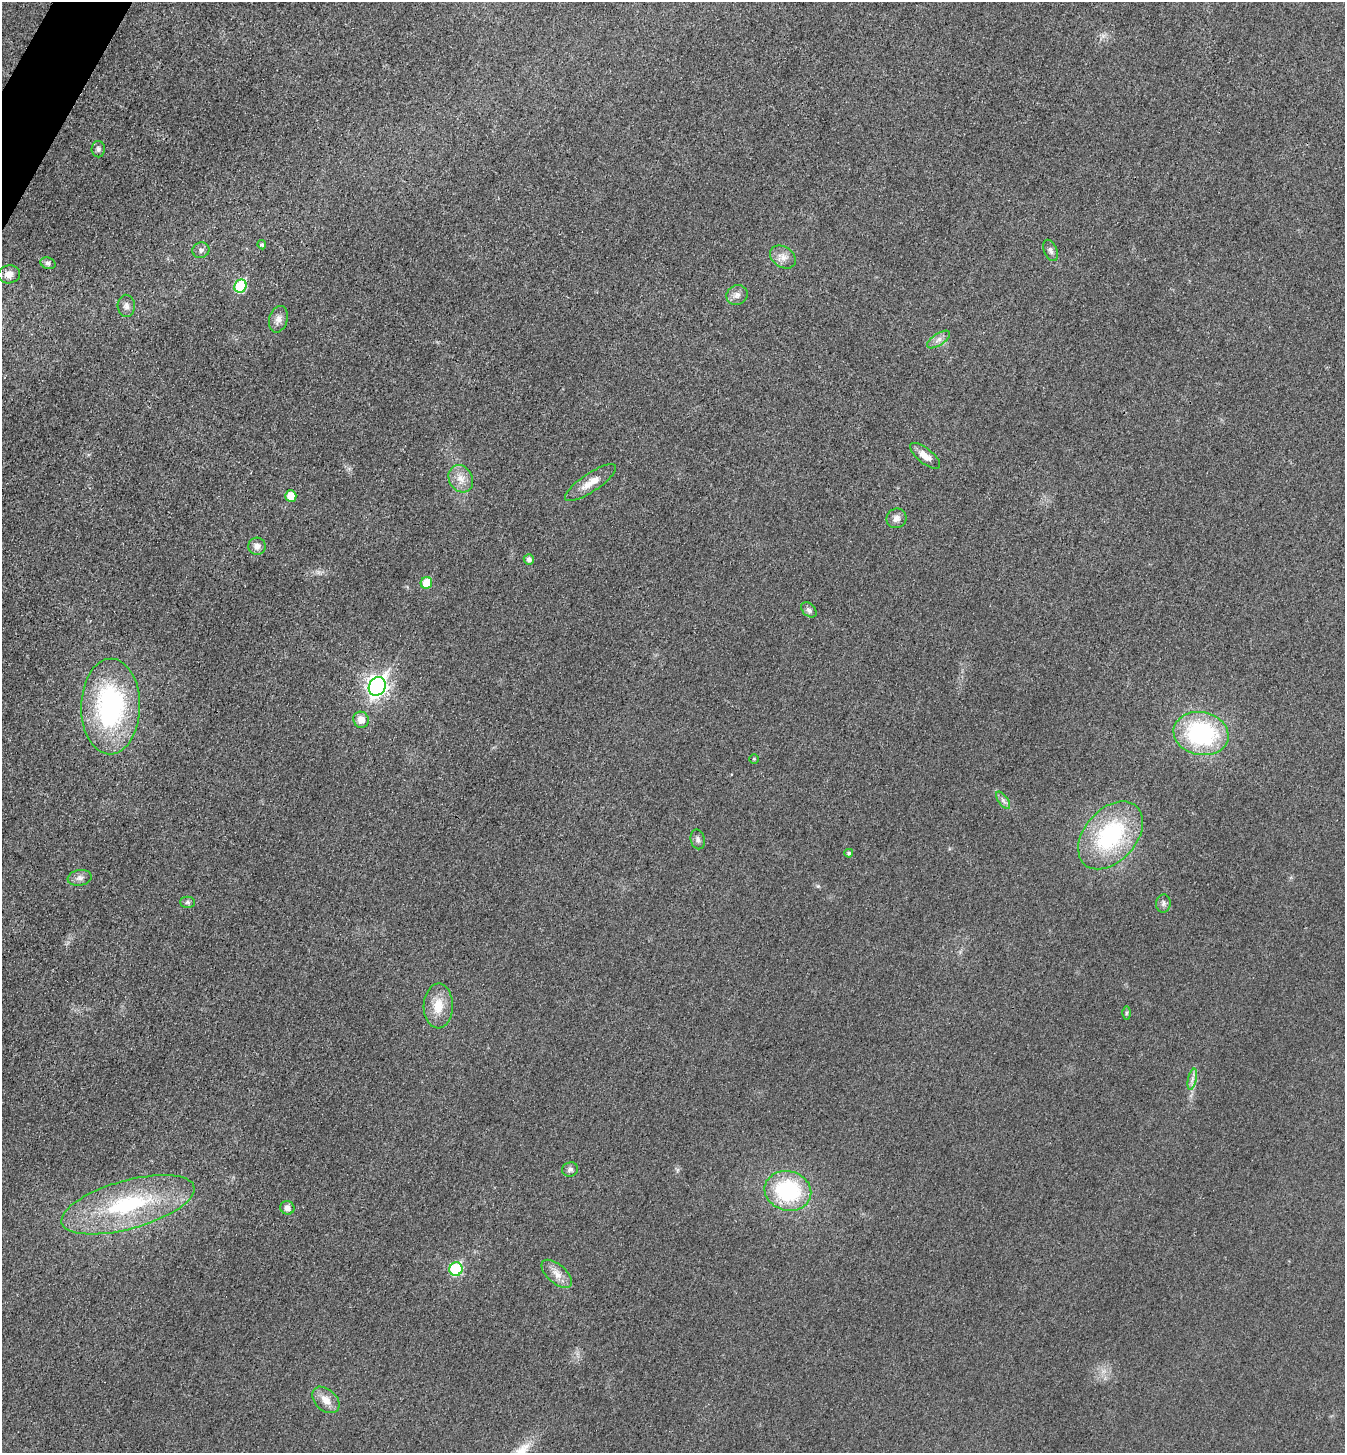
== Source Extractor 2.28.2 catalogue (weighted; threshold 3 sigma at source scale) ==
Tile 11 of 4 x 4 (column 3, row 3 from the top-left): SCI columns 2856-4198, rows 1471-2921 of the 5850 x 5845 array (HDU 1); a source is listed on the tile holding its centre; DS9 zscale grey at full resolution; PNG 1347 x 1455 px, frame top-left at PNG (2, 2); each listed source drawn as its Kron ellipse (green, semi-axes under 4 px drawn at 4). Shown black and unused: <1% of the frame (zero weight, under 3 of 4 exposures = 2% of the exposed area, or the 3 px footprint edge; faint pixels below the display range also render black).
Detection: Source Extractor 2.28.2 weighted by HDU 2 'WHT'; one run over the whole footprint, this tile lists its part. Background 0.0192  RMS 0.0054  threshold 0.0243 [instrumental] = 3 sigma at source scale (4.5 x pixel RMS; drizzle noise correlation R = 1.50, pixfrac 1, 0.05/0.05 arcsec/px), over >= 5 px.
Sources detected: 43; all 43 listed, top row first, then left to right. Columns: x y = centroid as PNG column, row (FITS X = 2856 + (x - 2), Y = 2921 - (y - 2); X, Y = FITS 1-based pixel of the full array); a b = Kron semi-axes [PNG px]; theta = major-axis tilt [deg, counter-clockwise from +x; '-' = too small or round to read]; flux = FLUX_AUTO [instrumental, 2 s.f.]
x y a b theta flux
98 149 8 6 89 1.6
262 245 4 4 - 0.94
201 250 8 7 - 1.9
1051 250 11 6 -68 2
783 257 14 10 -35 4.3
48 263 8 5 -19 1.4
9 274 11 9 9 4
240 286 7 6 - 33
737 295 11 9 24 2.9
126 306 11 8 -88 2.5
278 319 13 9 75 3.4
938 340 13 6 34 2.7
925 456 18 7 -38 5.3
461 479 14 11 -61 6.1
591 483 30 9 34 7.1
291 496 5 5 - 9.5
896 518 10 9 - 2.9
257 546 8 8 - 3
529 559 5 5 - 1.9
426 583 6 5 - 11
809 610 9 6 -44 1.7
377 686 10 8 63 240
111 706 48 29 89 92
361 720 8 7 - 4.9
1201 734 28 21 -11 63
754 759 4 4 - 0.56
1003 800 10 5 -55 1.8
1110 835 39 26 48 58
698 839 10 7 -78 1.9
849 853 4 4 - 1.1
80 878 12 8 10 2.5
188 902 7 5 -1 1.2
1163 903 9 7 80 1.8
438 1006 22 14 88 11
1126 1013 7 4 89 0.91
1192 1079 10 4 77 2.1
570 1169 8 7 - 1.8
788 1191 23 19 -15 50
128 1205 69 24 16 62
287 1208 7 6 - 2.7
456 1269 7 6 - 39
557 1274 18 9 -41 5.3
326 1400 15 10 -43 5.9